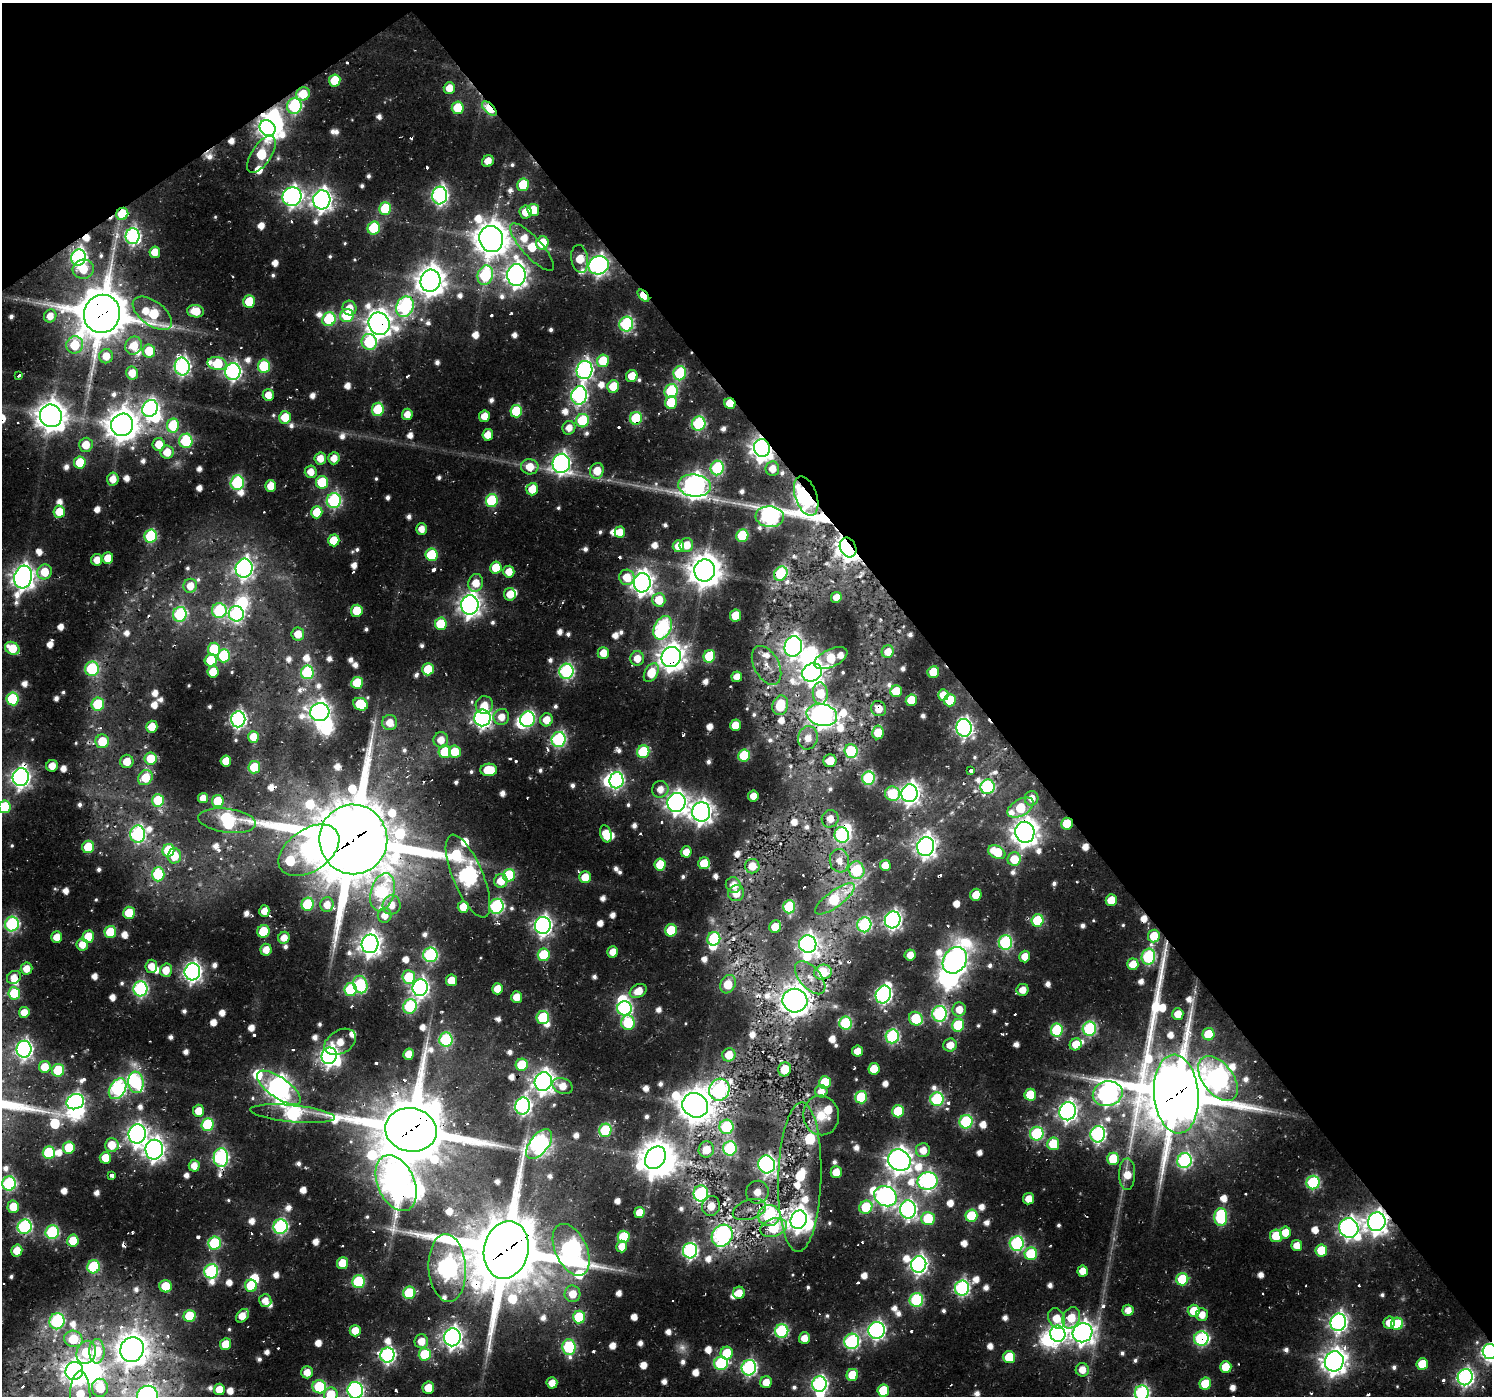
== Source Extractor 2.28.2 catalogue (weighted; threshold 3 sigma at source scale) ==
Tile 3 of 4 x 4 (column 3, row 1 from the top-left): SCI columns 3214-4703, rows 4310-5703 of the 6445 x 6407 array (HDU 1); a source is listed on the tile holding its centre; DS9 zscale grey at full resolution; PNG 1494 x 1398 px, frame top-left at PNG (2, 3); each listed source drawn as its Kron ellipse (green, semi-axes under 4 px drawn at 4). Shown black and unused: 38% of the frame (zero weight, under 2 of 3 exposures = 16% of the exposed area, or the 3 px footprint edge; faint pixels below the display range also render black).
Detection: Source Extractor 2.28.2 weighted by HDU 2 'WHT'; one run over the whole footprint, this tile lists its part. Background 0.0247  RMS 0.0048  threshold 0.0215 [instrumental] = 3 sigma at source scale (4.5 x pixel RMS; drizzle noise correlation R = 1.50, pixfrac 1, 0.0396/0.0396 arcsec/px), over >= 5 px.
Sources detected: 973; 14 too faint to see at this stretch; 26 inside a brighter object's white glare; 24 cosmic-ray / hot-pixel residue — neither listed nor drawn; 25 inside a brighter listed object's ellipse — not listed separately; of the other 884, all 500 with FLUX_AUTO >= 5.92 (the completeness limit of this list) listed and drawn (384 fainter detections not listed), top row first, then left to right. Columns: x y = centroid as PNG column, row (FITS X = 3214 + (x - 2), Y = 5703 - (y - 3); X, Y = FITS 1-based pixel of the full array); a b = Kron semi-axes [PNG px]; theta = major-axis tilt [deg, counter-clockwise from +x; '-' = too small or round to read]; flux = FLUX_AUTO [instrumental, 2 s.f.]
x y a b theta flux
335 80 6 6 - 19
449 88 6 5 - 8.4
303 94 7 6 - 15
294 106 8 7 - 75
458 108 6 6 - 21
489 108 9 4 -45 38
268 128 8 7 - 270
261 154 21 10 57 38
488 161 6 5 - 7.7
523 185 6 6 - 28
440 195 9 7 82 160
292 197 9 9 - 240
322 200 9 8 - 340
385 209 6 6 - 35
533 210 6 5 - 15
526 212 6 6 - 8.3
122 214 6 6 - 20
374 228 6 6 - 37
132 236 8 7 - 130
491 239 13 12 - 1200
542 243 7 6 - 19
532 247 31 9 -48 26
155 252 6 5 - 8
79 257 8 7 - 140
580 259 14 8 -80 11
599 265 10 9 - 250
83 269 10 9 - 12
485 275 10 7 74 67
516 275 11 9 89 400
430 281 11 10 - 810
643 296 7 4 -47 20
249 301 6 6 - 18
405 307 10 8 67 130
350 308 7 7 - 7.4
195 311 8 6 -9 11
152 313 23 12 -37 39
102 314 19 18 - 2800
347 315 7 6 - 30
50 316 6 6 - 6.7
329 319 7 6 - 46
379 324 11 10 - 570
626 324 7 7 - 87
369 342 8 7 - 49
75 345 8 8 - 22
134 346 9 8 - 10
149 351 6 6 - 16
106 356 7 7 - 7.5
603 361 6 6 - 21
217 364 9 6 -10 27
264 366 6 6 - 41
182 367 9 7 -87 160
584 370 9 8 - 190
233 372 8 7 - 160
132 373 6 6 - 8
680 373 7 6 - 53
19 376 4 3 - 130
632 376 6 6 - 11
613 386 6 6 - 17
671 391 7 6 - 52
268 395 6 5 - 7.3
579 396 9 7 78 160
671 402 6 6 - 18
730 403 6 5 - 14
150 408 9 7 62 160
378 409 6 6 - 31
516 411 6 6 - 29
407 414 5 5 - 6.2
51 416 11 11 - 890
484 416 6 5 - 7.3
285 417 6 6 - 14
636 418 6 6 - 37
582 421 7 6 - 42
699 424 7 6 - 72
122 425 11 11 - 1000
173 425 7 6 - 34
569 428 7 6 - 6.3
488 435 6 5 - 8.3
186 441 7 6 - 47
159 444 6 6 - 10
86 445 7 7 - 11
762 448 9 8 - 460
167 452 7 6 - 9.9
320 458 6 6 - 7.1
334 458 6 5 - 6.6
80 462 6 6 - 19
561 463 9 8 - 240
530 467 9 7 -6 9.9
717 468 7 6 - 63
772 469 7 6 - 8.1
597 471 8 6 73 12
311 472 6 6 - 6.4
113 479 6 5 - 6.6
322 482 6 6 - 25
237 483 7 6 - 68
271 486 6 5 - 8.8
694 486 16 11 -6 410
532 489 6 6 - 11
806 496 20 11 -71 280
334 501 7 7 - 92
492 501 7 6 - 47
59 512 6 5 - 13
317 512 6 5 - 14
770 517 14 10 -4 190
421 529 6 5 - 6
620 532 6 5 - 8.1
151 536 6 6 - 60
742 536 6 6 - 38
334 540 6 5 - 14
686 545 7 6 - 9
678 546 6 5 - 9.4
848 548 10 8 -63 460
431 555 6 6 - 30
108 558 6 5 - 9.9
97 560 6 5 - 7.2
244 568 9 8 - 230
496 568 6 5 - 15
705 571 11 10 - 1000
45 572 8 7 - 13
509 572 6 5 - 7.9
781 574 7 6 - 43
23 577 11 9 75 470
627 577 7 7 - 11
476 583 9 7 74 8.9
642 583 9 8 - 410
190 586 7 6 - 8.1
510 594 6 6 - 8.3
836 597 5 5 - 6.6
659 600 6 6 - 13
470 605 9 8 - 410
219 610 7 7 - 62
357 611 6 5 - 18
180 614 7 6 - 76
236 614 8 7 - 100
735 616 6 5 - 17
441 624 6 6 - 25
663 628 12 8 63 110
298 634 6 6 - 8
793 646 10 8 78 260
12 648 7 6 - 14
214 649 6 6 - 29
888 652 6 6 - 6.9
603 653 6 5 - 7.9
224 656 6 6 - 44
709 656 6 6 - 26
671 657 10 9 - 620
637 658 7 7 - 8.2
831 658 18 9 25 26
211 660 6 6 - 17
766 665 21 12 -62 7.7
92 669 7 7 - 57
428 669 6 5 - 17
566 671 7 7 - 110
213 672 6 5 - 15
307 672 7 6 - 57
812 672 10 8 29 430
933 672 6 5 - 16
651 673 10 6 61 14
737 677 5 5 - 6.5
357 683 6 6 - 25
896 691 6 6 - 13
820 693 11 7 -86 19
943 695 6 5 - 7
13 699 6 6 - 42
911 700 6 5 - 18
950 700 6 6 - 28
98 704 6 6 - 35
361 704 7 6 - 28
484 705 9 8 - 7.4
780 705 10 7 75 20
879 709 8 7 - 6.8
320 712 10 9 - 360
822 715 15 11 -12 440
501 717 8 7 - 7
482 718 8 8 - 250
238 719 8 7 - 160
527 719 8 7 - 55
546 720 6 6 - 7.9
390 723 7 7 - 7.8
735 725 6 5 - 9.8
152 727 6 5 - 11
964 728 9 7 -78 180
878 732 7 5 81 13
253 737 6 5 - 8.7
808 738 12 10 77 7.2
559 739 7 7 - 96
441 740 8 7 - 7.9
102 741 7 6 - 19
851 751 7 6 - 30
445 752 6 6 - 25
455 752 6 6 - 17
643 752 6 6 - 42
744 756 6 6 - 38
151 759 6 6 - 16
127 761 6 6 - 10
226 761 6 5 - 8.5
830 761 6 6 - 9.8
52 766 6 5 - 6.6
254 767 6 5 - 15
489 770 8 6 3 19
971 771 4 3 - 240
21 777 9 8 - 290
145 778 8 6 48 16
868 778 7 6 - 71
616 780 8 7 - 110
988 787 7 7 - 66
660 789 8 8 - 6.1
909 793 9 8 - 340
892 794 7 7 - 27
753 796 5 5 - 6.5
203 798 5 5 - 6.1
1032 798 7 7 - 6.4
158 800 6 6 - 23
218 801 6 6 - 19
676 802 9 9 - 360
5 807 6 6 - 34
1020 808 14 8 29 29
701 812 9 9 - 430
830 819 9 8 - 6.6
227 821 29 12 -7 93
1067 824 6 6 - 20
1025 832 10 9 - 650
138 834 8 7 - 110
606 834 9 5 -73 12
842 835 8 7 - 68
353 839 35 34 - 6200
926 846 9 8 - 350
88 847 6 6 - 24
168 850 6 6 - 23
309 850 34 21 34 210
686 852 5 5 - 7.5
997 852 9 6 -26 21
174 856 7 6 - 11
1014 859 7 6 - 13
839 861 12 9 -81 6.2
704 863 6 6 - 16
660 864 6 5 - 15
885 865 5 5 - 7.5
752 866 7 7 - 8.4
857 870 9 8 - 45
158 874 7 6 - 41
509 875 6 6 - 42
468 876 44 15 -67 260
585 877 6 6 - 9.9
501 881 7 6 - 9.3
733 885 8 7 - 6
382 892 19 11 74 67
736 893 8 7 - 6.7
976 895 6 5 - 13
835 899 24 8 37 40
1111 900 6 5 - 12
308 904 6 6 - 45
327 904 7 6 - 6.5
392 905 9 9 - 6.7
497 906 7 7 - 91
463 907 6 5 - 12
789 907 6 6 - 44
264 911 6 5 - 6.4
129 913 6 6 - 16
385 915 7 7 - 6.4
893 920 8 7 - 220
1038 920 6 6 - 36
12 924 7 7 - 87
543 925 8 8 - 250
864 925 7 7 - 87
775 927 6 5 - 12
671 930 6 6 - 23
263 931 6 6 - 22
110 932 6 6 - 23
1154 936 6 6 - 17
57 937 6 5 - 8.2
88 937 6 5 - 15
284 938 6 5 - 6.5
714 939 7 6 - 47
1005 942 7 6 - 75
370 944 9 8 - 430
808 944 9 8 - 270
82 945 6 6 - 6.9
266 950 6 5 - 7.3
613 952 5 5 - 7.8
430 955 7 7 - 92
544 955 6 6 - 35
910 955 5 5 - 6.4
1025 957 6 5 - 8.6
1148 957 8 6 75 84
955 960 14 11 58 420
1133 964 6 5 - 11
151 966 6 6 - 6.6
27 969 6 6 - 7.2
166 970 6 6 - 8
192 972 8 8 - 260
823 972 9 7 16 22
14 977 7 6 - 6.2
409 977 7 6 - 28
810 978 20 10 -50 7.2
451 980 6 5 - 9.9
728 984 9 7 61 14
360 985 9 7 -69 58
420 988 8 7 - 210
140 989 7 7 - 110
497 989 6 5 - 7.9
351 990 7 6 - 47
1023 990 6 6 - 6.7
638 991 9 6 30 8.8
14 993 6 6 - 22
883 994 9 7 66 190
517 997 6 5 - 9
795 1001 12 12 - 640
410 1006 7 6 - 68
625 1008 7 7 - 100
959 1009 7 7 - 8
24 1012 5 5 - 8.1
939 1014 8 7 - 100
1178 1014 6 5 - 8.4
543 1018 6 6 - 41
916 1019 7 6 - 29
628 1023 7 6 - 35
846 1023 6 6 - 59
958 1025 6 6 - 34
1089 1029 7 6 - 81
1057 1030 6 6 - 48
1208 1034 6 6 - 18
892 1036 7 6 - 86
446 1040 7 6 - 61
340 1042 17 11 30 8.8
1076 1044 6 6 - 12
950 1045 7 6 - 7.8
24 1049 8 7 - 190
857 1051 5 5 - 7.8
409 1054 5 5 - 7.1
729 1055 7 6 - 11
329 1056 8 7 - 260
522 1065 6 6 - 27
45 1067 6 6 - 11
785 1069 7 6 - 10
874 1069 6 5 - 13
58 1070 6 6 - 35
1218 1078 26 15 -52 340
136 1082 11 7 -84 71
543 1082 9 8 - 410
825 1082 6 6 - 26
562 1086 10 7 -24 7.7
279 1088 26 10 -35 470
118 1089 11 7 58 130
719 1090 11 10 - 110
821 1091 6 6 - 6.4
1108 1094 15 12 13 300
1176 1094 39 22 -85 4300
1030 1095 6 5 - 19
861 1097 6 6 - 39
937 1099 7 6 - 75
75 1102 9 7 20 170
695 1105 13 11 -32 1000
523 1106 8 7 - 170
199 1111 6 5 - 9.3
898 1111 6 6 - 29
1068 1111 9 8 - 290
292 1114 42 8 -5 120
821 1115 20 18 -82 14
966 1122 7 6 - 66
208 1124 6 6 - 47
726 1127 7 7 - 41
411 1130 26 21 -12 4500
605 1130 6 6 - 46
137 1134 9 8 - 310
1037 1134 7 7 - 69
1098 1134 8 7 - 140
539 1144 17 9 51 210
1053 1144 6 6 - 22
112 1145 7 7 - 11
69 1147 6 6 - 19
730 1148 7 7 - 60
154 1150 10 9 - 360
706 1150 8 7 - 8.4
923 1150 7 7 - 7.5
49 1153 6 6 - 40
105 1158 6 5 - 12
221 1158 9 7 86 130
655 1158 12 9 56 1100
1113 1159 6 6 - 23
899 1160 12 10 -37 570
1184 1161 7 7 - 98
767 1164 9 8 - 210
194 1166 6 5 - 6.1
836 1172 6 5 - 9.7
1127 1174 16 8 89 9.9
112 1176 3 3 - 13
800 1177 75 21 88 67
928 1181 10 8 12 180
9 1183 7 7 - 90
396 1183 29 18 -67 660
1313 1183 7 6 - 68
757 1192 11 11 - 8.2
701 1193 8 7 - 74
885 1196 12 9 -30 260
1029 1199 5 5 - 8.3
711 1206 10 9 - 8.6
13 1207 6 6 - 11
866 1207 7 6 - 32
908 1209 9 8 - 190
749 1210 17 9 18 6.7
639 1212 5 5 - 9.1
769 1215 11 10 - 68
971 1216 6 6 - 30
1221 1217 9 6 -90 58
928 1218 7 6 - 29
799 1220 9 8 - 420
1377 1222 9 8 - 450
25 1227 7 7 - 110
280 1227 7 7 - 110
774 1228 14 8 19 32
1349 1228 10 9 - 280
52 1232 7 7 - 77
1285 1232 6 5 - 9.4
722 1236 11 10 - 160
1276 1236 6 6 - 16
624 1237 6 6 - 26
73 1241 6 6 - 15
215 1243 6 6 - 56
1017 1243 7 7 - 92
1297 1245 5 5 - 6.9
622 1246 6 5 - 7
506 1250 29 22 78 5300
571 1250 27 15 -65 290
1321 1250 6 6 - 20
17 1251 6 5 - 9.3
690 1251 8 7 - 140
1031 1254 6 6 - 35
343 1263 6 5 - 15
919 1264 8 7 - 220
94 1267 7 6 - 45
447 1268 34 18 -86 320
211 1271 7 7 - 94
1083 1271 5 5 - 7.4
1182 1279 6 6 - 33
358 1282 6 6 - 52
166 1286 6 6 - 15
251 1286 6 6 - 27
962 1288 7 7 - 120
409 1293 6 6 - 32
739 1293 6 6 - 7.3
572 1294 8 8 - 9.4
916 1300 7 6 - 65
265 1301 6 6 - 5.9
1128 1310 5 5 - 6.2
1194 1311 6 6 - 13
1202 1315 6 6 - 6.5
190 1316 6 6 - 30
242 1316 8 5 48 8.4
579 1317 6 6 - 33
1056 1318 10 8 -66 11
1071 1318 11 8 65 13
57 1321 8 7 - 89
1338 1322 9 8 - 230
1389 1323 6 5 - 7.2
1397 1324 6 6 - 29
877 1330 8 8 - 190
355 1331 6 5 - 9.6
782 1331 7 6 - 74
1082 1333 10 9 - 410
1058 1334 8 7 - 170
452 1337 9 8 - 330
804 1338 5 5 - 6.6
1201 1338 7 7 - 94
73 1339 9 8 - 18
421 1341 7 6 - 8.5
852 1341 8 7 - 110
226 1344 6 5 - 14
569 1347 8 6 -88 66
132 1350 13 11 64 940
97 1351 12 7 89 24
1490 1351 7 7 - 190
86 1352 12 9 70 24
727 1353 6 6 - 19
425 1354 6 6 - 28
387 1355 7 7 - 140
1009 1357 6 6 - 21
1334 1361 10 9 - 540
721 1363 7 6 - 65
1422 1364 6 5 - 14
1226 1367 6 5 - 14
749 1368 8 7 - 130
1082 1370 7 6 - 6.8
74 1371 9 8 - 400
307 1372 6 6 - 7.2
852 1375 6 6 - 20
1465 1377 8 7 - 180
766 1382 6 6 - 8
552 1383 5 5 - 7.3
819 1384 7 7 - 140
1205 1384 6 6 - 20
319 1387 7 6 - 46
100 1388 9 8 - 22
428 1388 6 6 - 11
219 1389 6 5 - 9.3
355 1390 8 7 - 150
883 1390 6 6 - 24
1142 1393 7 7 - 110
331 1394 7 7 - 16
80 1396 25 10 -90 20
147 1396 10 10 - 280
Overlapping masked pixels (flux is a lower limit): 56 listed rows (the first 20) at x y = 294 106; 489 108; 268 128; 261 154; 122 214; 79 257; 599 265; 430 281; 643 296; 405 307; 102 314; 379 324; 369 342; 730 403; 51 416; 636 418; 762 448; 694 486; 806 496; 848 548
Isophote crosses this tile's border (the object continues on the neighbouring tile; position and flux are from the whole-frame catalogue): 8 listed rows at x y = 5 807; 9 1183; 1490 1351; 355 1390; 1142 1393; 331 1394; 80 1396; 147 1396